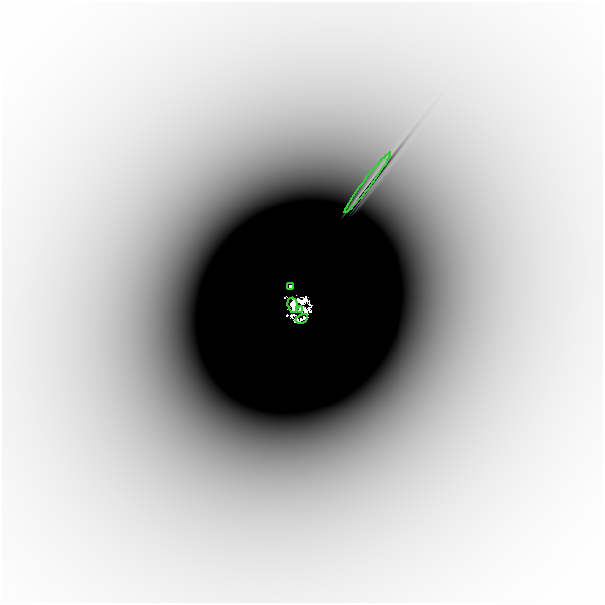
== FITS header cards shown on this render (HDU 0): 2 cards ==
NAXIS1  =                  601
NAXIS2  =                  601

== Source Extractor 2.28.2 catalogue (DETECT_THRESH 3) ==
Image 601 x 601 px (HDU 0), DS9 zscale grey, 1 PNG px = 1 image px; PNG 605 x 605 px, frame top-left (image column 1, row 601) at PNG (2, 2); each listed source drawn as its Kron ellipse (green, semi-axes under 4 px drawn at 4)
Background -7.62e-05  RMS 1.5e-05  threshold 4.50e-05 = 3 sigma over >= 5 px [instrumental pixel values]
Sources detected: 9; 4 with non-positive FLUX_AUTO (blend fragments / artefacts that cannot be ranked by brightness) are neither listed nor drawn; the other 5 listed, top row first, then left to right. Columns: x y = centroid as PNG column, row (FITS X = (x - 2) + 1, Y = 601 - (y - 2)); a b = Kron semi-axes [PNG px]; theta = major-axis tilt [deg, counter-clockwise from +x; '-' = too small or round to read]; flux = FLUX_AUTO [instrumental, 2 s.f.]
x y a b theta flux
368 183 38 2 53 0.011
291 287 4 3 - 0.45
293 305 8 5 -74 0.79
300 309 4 3 - 0.027
302 319 6 2 28 0.015
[4 non-positive-flux detections neither listed nor drawn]